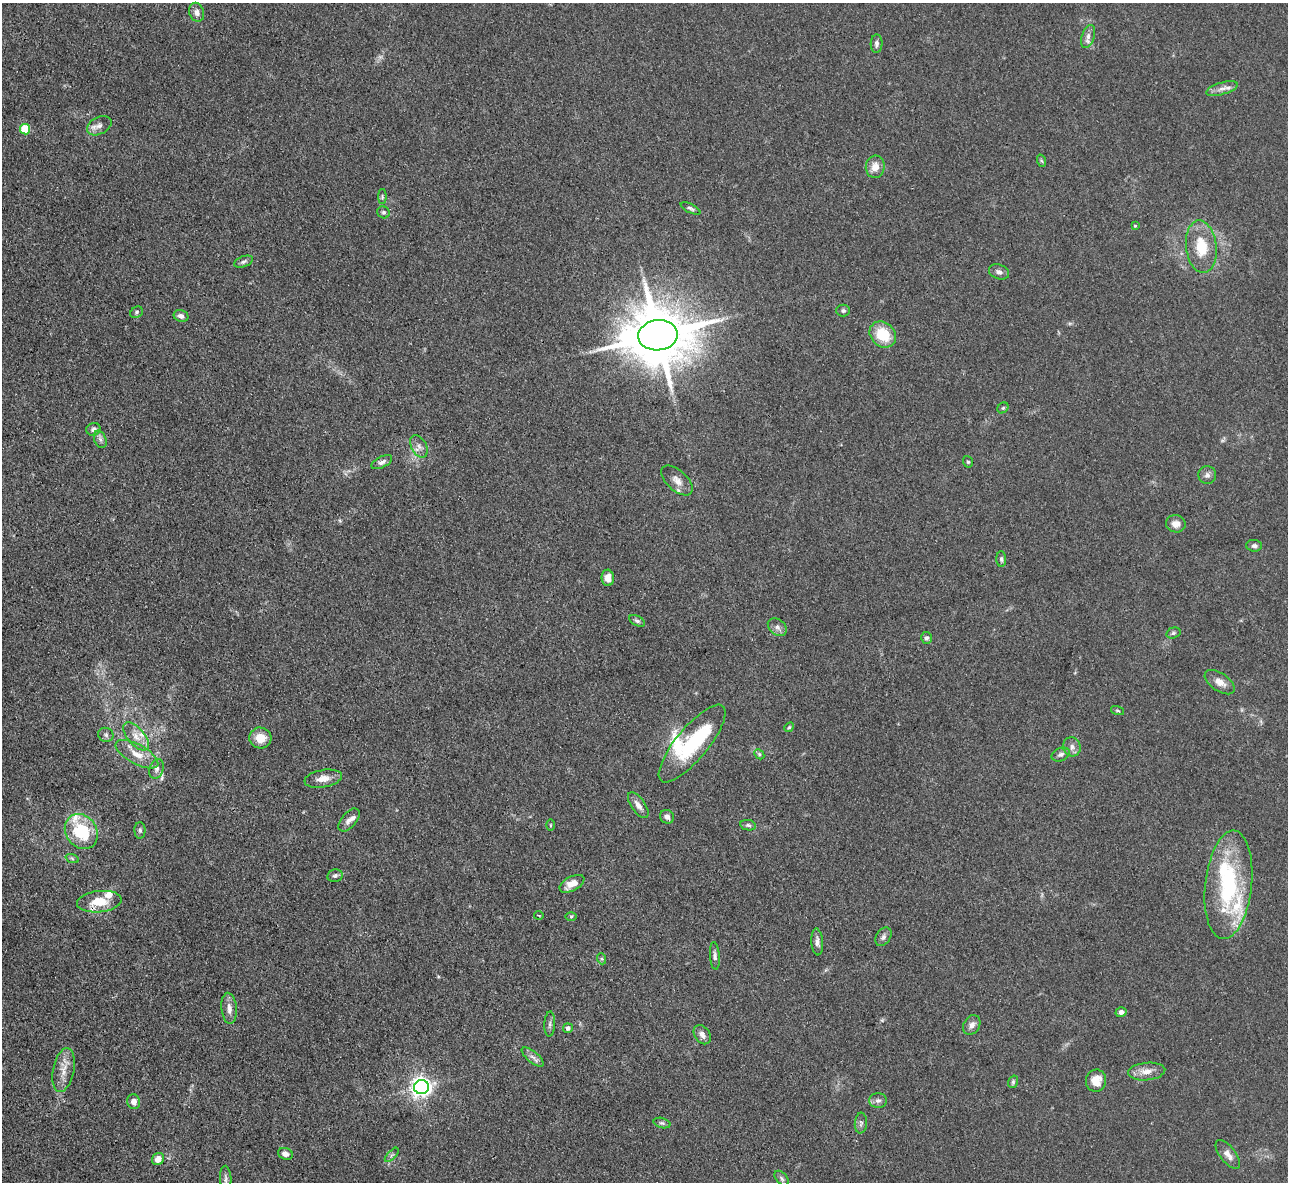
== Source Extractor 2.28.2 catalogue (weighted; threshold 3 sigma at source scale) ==
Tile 7 of 4 x 4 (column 3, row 2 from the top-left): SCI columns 2575-3860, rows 2628-3807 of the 5147 x 5132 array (HDU 1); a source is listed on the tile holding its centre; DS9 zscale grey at full resolution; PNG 1290 x 1184 px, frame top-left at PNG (2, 3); each listed source drawn as its Kron ellipse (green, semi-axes under 4 px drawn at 4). Shown black and unused: <1% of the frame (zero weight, under 3 of 4 exposures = <1% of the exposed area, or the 3 px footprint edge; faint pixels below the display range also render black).
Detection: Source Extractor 2.28.2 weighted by HDU 2 'WHT'; one run over the whole footprint, this tile lists its part. Background 0.0862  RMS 0.0069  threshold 0.0309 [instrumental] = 3 sigma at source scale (4.5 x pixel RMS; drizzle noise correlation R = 1.50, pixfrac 1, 0.05/0.05 arcsec/px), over >= 5 px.
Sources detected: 99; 1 cosmic-ray / hot-pixel residue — neither listed nor drawn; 9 inside a brighter listed object's ellipse — not listed separately; the other 89 listed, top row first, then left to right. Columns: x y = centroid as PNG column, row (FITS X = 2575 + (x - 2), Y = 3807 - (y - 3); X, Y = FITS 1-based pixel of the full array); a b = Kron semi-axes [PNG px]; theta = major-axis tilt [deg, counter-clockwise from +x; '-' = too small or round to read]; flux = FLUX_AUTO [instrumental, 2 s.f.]
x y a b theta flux
197 12 9 7 -71 3.4
1088 36 12 6 71 3.3
876 44 9 6 88 2.2
1222 89 16 6 16 4.2
99 126 13 8 27 4.3
25 129 5 5 - 29
1042 161 6 4 -69 0.99
875 167 11 9 83 7.2
382 197 7 4 -90 1.2
690 208 11 4 -27 1.7
383 212 6 5 - 1.4
1135 226 3 3 - 0.76
1201 247 26 15 -83 22
243 262 10 5 21 1.9
999 272 10 7 -19 2.6
843 311 7 6 - 1.7
137 312 7 5 36 1.5
181 316 7 6 - 3.2
658 335 20 15 5 5700
883 335 14 12 -41 22
1003 408 6 5 - 0.97
94 429 7 6 - 2.7
100 439 9 6 -71 2.3
419 446 12 7 -61 3.9
382 462 11 5 26 2.7
968 462 6 4 -71 1.2
1207 475 9 9 - 2.9
677 480 19 10 -42 6.2
1176 524 10 8 -9 5.1
1254 546 8 6 -3 1.9
1001 559 8 5 -88 1.5
608 578 8 6 -87 5.6
637 621 8 5 -29 1.6
777 627 10 7 -40 3.2
1173 633 7 5 16 1.3
926 638 6 5 - 1.8
1220 682 17 9 -34 6.4
1118 711 7 3 -19 0.93
789 727 5 4 - 1
106 735 8 7 - 2
136 736 17 8 -50 7.3
260 738 11 10 - 11
692 744 48 16 50 50
1072 747 10 8 -73 3.6
137 754 24 9 -28 11
759 754 5 4 - 1.2
1061 754 9 6 24 2.5
157 769 10 7 72 3.1
323 779 19 8 10 7.4
638 805 15 6 -55 4
667 817 7 6 - 2.9
349 820 14 7 50 4.1
550 825 6 4 89 0.8
748 825 8 5 -11 1.8
140 830 8 5 -89 1.6
81 831 18 15 -54 37
72 858 7 4 -20 1.2
335 876 8 6 11 1.9
572 884 13 7 28 8.4
1228 885 54 23 84 72
99 902 22 10 6 15
539 915 4 2 - 0.62
571 916 6 4 1 0.93
883 937 10 7 57 2.4
817 942 13 5 -86 3
715 956 14 5 -86 2.5
602 959 5 3 - 0.96
229 1008 16 7 -85 4.9
1121 1012 5 5 - 3
550 1024 12 5 87 2
972 1025 10 8 59 3.8
568 1028 5 5 - 2.5
702 1035 10 7 -56 4.1
533 1057 13 5 -39 3.2
64 1070 22 10 79 9
1147 1071 19 8 6 6.8
1096 1081 11 10 - 8.9
1013 1082 6 4 71 1.2
421 1087 7 7 - 430
878 1101 9 7 1 2.7
134 1102 7 6 - 4
662 1123 9 5 -15 1.6
861 1123 10 6 85 2.2
286 1154 8 5 -20 3.6
1228 1154 17 7 -52 5
392 1155 9 3 45 1.3
158 1159 6 5 - 6.1
782 1178 9 5 -47 1.8
226 1179 13 5 -87 2.2